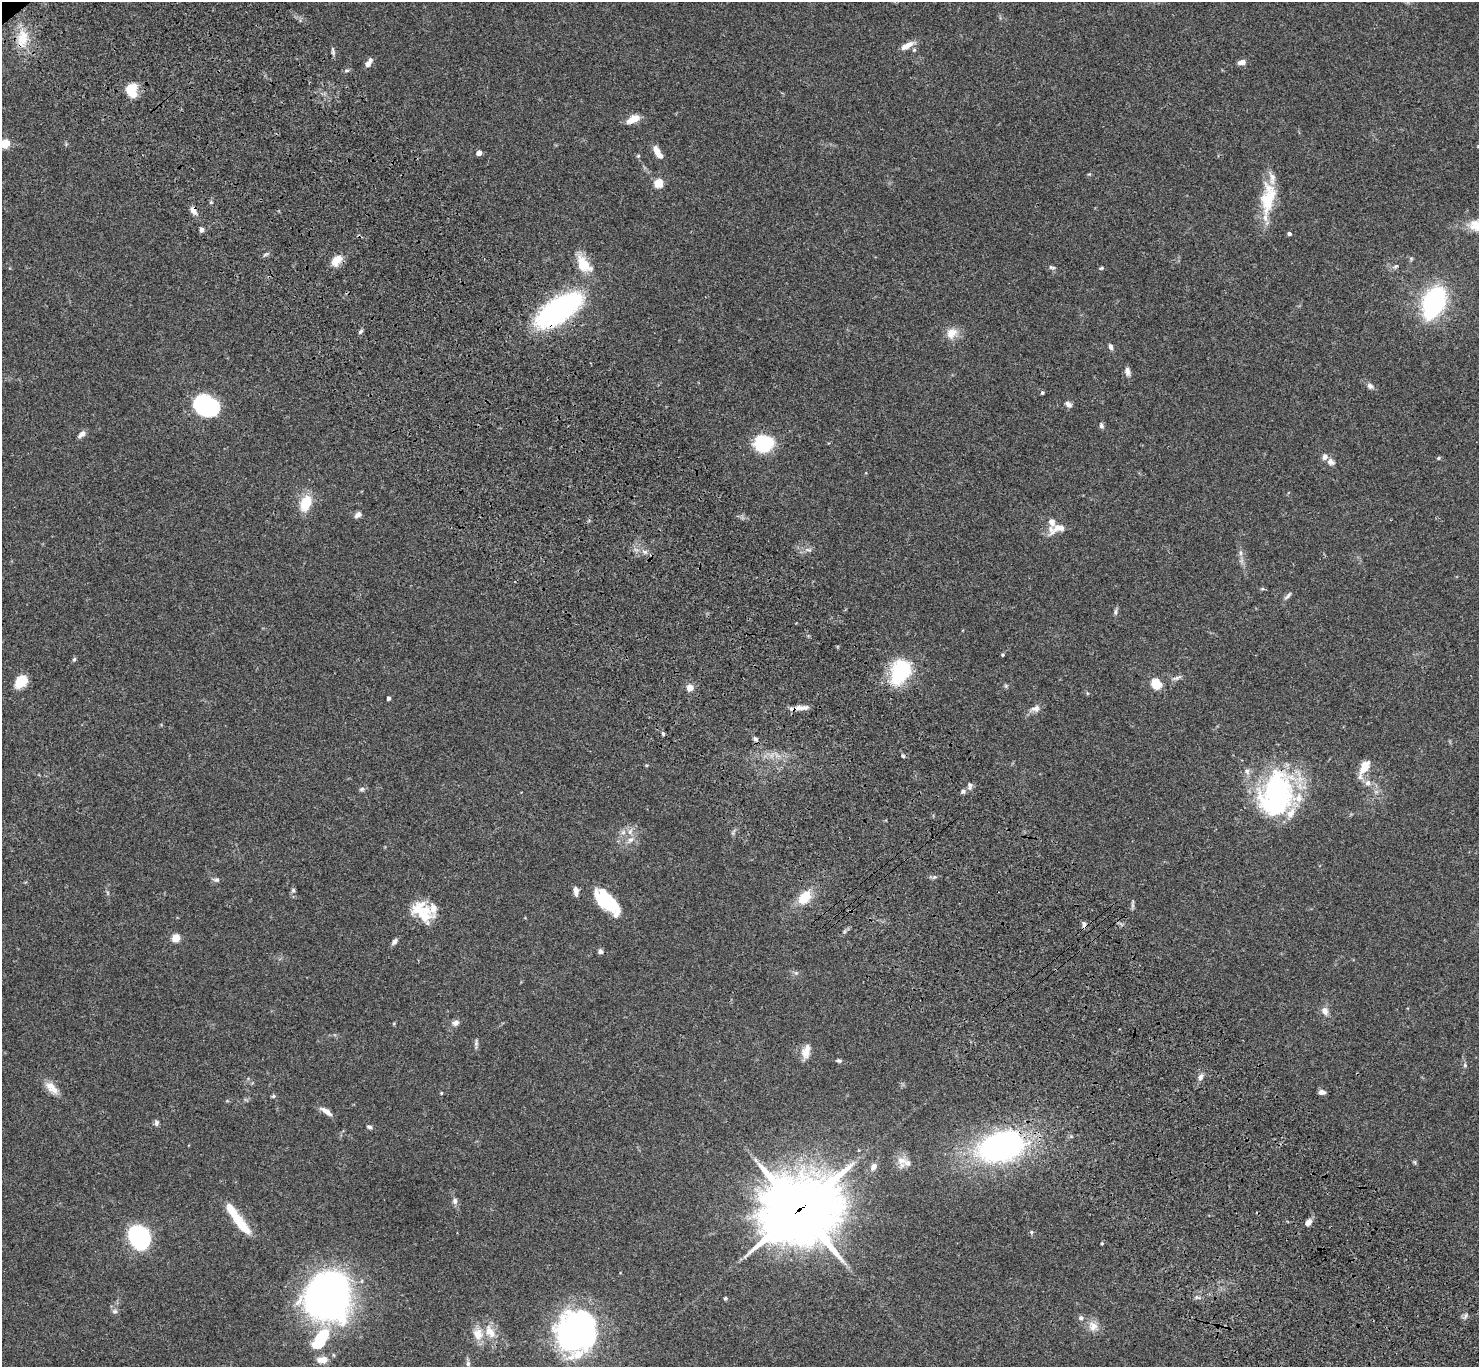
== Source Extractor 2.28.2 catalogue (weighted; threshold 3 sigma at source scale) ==
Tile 6 of 4 x 4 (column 2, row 2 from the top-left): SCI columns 1580-3056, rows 3115-4479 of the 6108 x 6088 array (HDU 1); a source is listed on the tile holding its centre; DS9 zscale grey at full resolution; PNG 1481 x 1369 px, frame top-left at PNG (2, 2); no overlay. Shown black and unused: <1% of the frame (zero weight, under 3 of 4 exposures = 6% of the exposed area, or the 3 px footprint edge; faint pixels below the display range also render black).
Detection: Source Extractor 2.28.2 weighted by HDU 2 'WHT'; one run over the whole footprint, this tile lists its part. Background 0.0604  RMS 0.0053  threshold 0.0237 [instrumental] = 3 sigma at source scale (4.5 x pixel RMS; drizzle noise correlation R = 1.50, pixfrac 1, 0.05/0.05 arcsec/px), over >= 5 px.
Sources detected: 132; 1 too faint to see at this stretch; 3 inside a brighter object's white glare — not listed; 15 inside a brighter listed object's ellipse — not listed separately; the other 113 listed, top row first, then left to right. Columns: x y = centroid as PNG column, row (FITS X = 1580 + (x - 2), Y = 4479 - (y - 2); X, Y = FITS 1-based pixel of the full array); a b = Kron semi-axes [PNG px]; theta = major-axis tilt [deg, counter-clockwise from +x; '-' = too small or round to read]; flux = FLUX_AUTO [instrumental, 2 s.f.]
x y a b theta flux
22 39 27 14 77 12
906 46 17 7 27 4.7
333 51 10 4 -85 1.2
1242 62 8 5 11 2.9
368 64 8 6 42 2.3
347 70 6 4 18 0.76
131 90 15 12 59 9.9
633 119 14 7 29 6.8
4 143 13 9 8 7.2
657 151 14 6 -63 5.3
479 153 4 4 - 4.2
638 156 5 4 - 0.57
658 183 5 5 - 20
1268 198 44 17 82 20
194 211 11 6 -64 3
202 230 5 4 - 1.6
1289 234 4 4 - 1.3
337 260 15 9 45 6.1
584 264 23 13 -50 11
1052 267 9 5 -9 1.1
1101 268 6 4 21 0.65
1434 303 32 19 68 65
559 310 36 15 34 150
361 331 7 4 46 0.92
952 333 16 13 47 5.8
1111 347 8 5 -72 1.5
1127 371 11 7 -82 2.2
1370 386 8 7 - 1.8
1042 393 5 4 - 0.77
1068 404 10 7 -38 1.7
205 405 20 15 -31 70
1101 426 7 5 -59 1.2
82 434 11 6 44 2.2
764 444 16 13 6 35
1438 458 5 4 - 0.6
1330 462 11 7 -44 2.4
306 503 14 9 71 16
358 515 10 6 39 1.8
1057 528 23 9 19 6.2
808 550 9 4 -9 1.3
645 552 6 5 - 1.3
1240 553 8 4 -82 1.4
1288 596 13 4 47 1.4
1115 612 10 4 85 1.2
1003 655 4 3 - 0.61
74 659 6 4 44 0.74
900 671 34 23 64 29
1177 678 14 5 23 1.7
21 681 13 11 50 10
1156 684 11 10 - 8.8
1006 686 6 4 -47 0.72
690 688 6 6 - 4.3
388 698 4 3 - 1.3
800 708 24 6 4 4
1035 708 13 8 10 2.8
663 733 6 4 -63 0.79
755 739 7 5 -37 1.3
903 756 6 4 -52 0.72
1364 767 20 10 60 7.3
1368 783 8 7 - 2.6
970 785 9 6 -88 1.6
362 789 7 5 17 1.1
1277 789 60 36 73 87
963 791 7 6 - 1.3
630 832 10 6 64 2.3
631 840 10 6 36 2.4
934 877 6 4 43 0.85
216 880 9 6 -1 1.3
293 890 7 5 -76 1.2
576 891 11 6 -84 2.6
804 897 12 8 46 13
606 901 29 16 -45 24
851 911 5 3 - 0.58
424 916 27 15 -52 12
1084 925 9 5 86 1.5
176 938 5 5 - 18
394 942 9 5 47 1.8
600 951 6 6 - 1.4
1325 1011 10 8 -62 3.2
455 1023 9 7 17 2.2
476 1043 10 5 90 1.3
806 1053 15 13 -54 5.2
839 1061 6 5 - 0.92
1465 1065 6 5 - 0.82
1200 1077 9 6 65 2
52 1088 21 10 -46 5.5
1322 1092 7 5 -5 2.3
441 1093 4 4 - 0.44
273 1096 6 5 - 0.75
326 1111 16 6 -34 3.4
156 1123 8 6 -89 1.3
369 1127 7 5 -18 1
1001 1147 51 31 17 120
902 1160 15 11 -10 4.6
1415 1162 6 4 -88 0.71
873 1167 10 7 54 2.7
455 1201 9 7 79 1.7
799 1210 30 26 23 2600
1308 1222 9 6 45 2.7
240 1223 30 10 -51 15
1031 1232 5 4 - 0.78
139 1236 18 14 -54 81
1102 1243 4 4 - 0.46
328 1297 45 38 83 260
725 1298 4 4 - 1
115 1311 8 6 -2 1.3
1081 1318 7 6 - 1.3
1093 1326 14 12 -82 4.7
489 1331 17 11 -57 7.7
577 1331 37 33 76 160
478 1334 16 13 -80 6.7
322 1360 11 7 4 5.7
468 1364 7 6 - 1.4
Overlapping masked pixels (flux is a lower limit): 9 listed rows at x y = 22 39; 194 211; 559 310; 800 708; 1277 789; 851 911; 1084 925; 1001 1147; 799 1210
Isophote crosses this tile's border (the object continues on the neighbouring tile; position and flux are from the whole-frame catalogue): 1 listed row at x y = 4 143